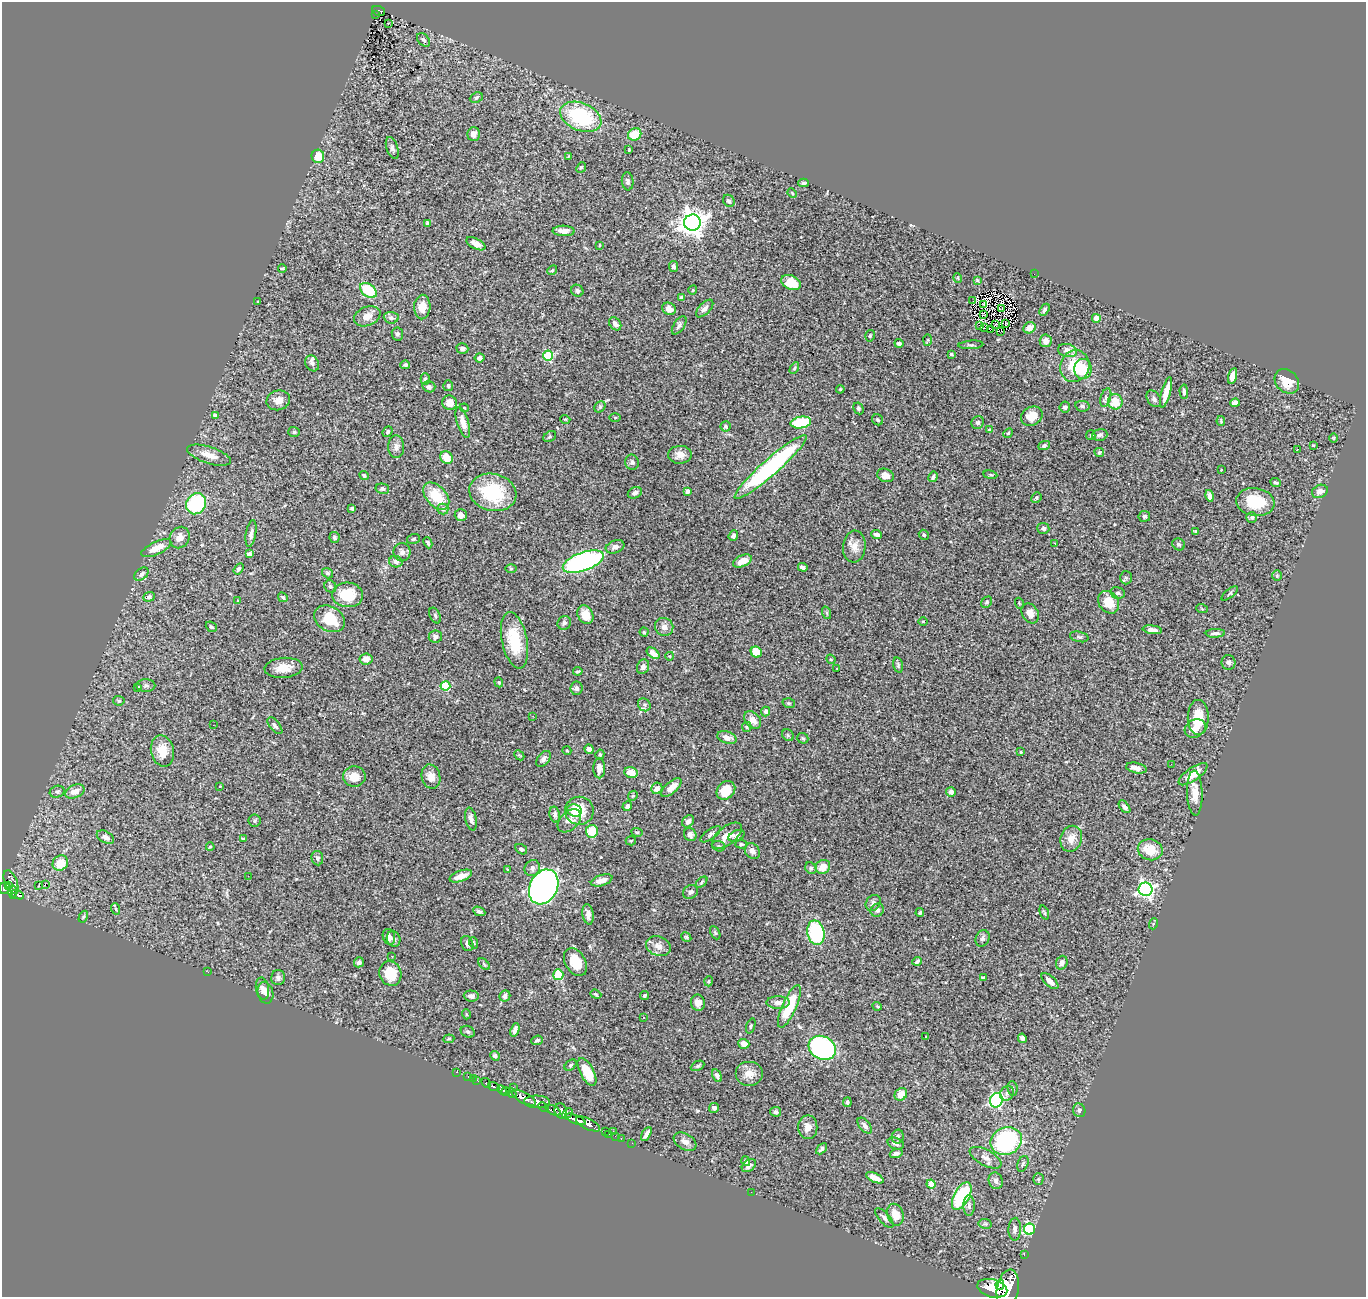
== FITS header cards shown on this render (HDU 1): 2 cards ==
NAXIS1  =                 1364
NAXIS2  =                 1295

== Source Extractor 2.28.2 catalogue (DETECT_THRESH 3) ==
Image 1364 x 1295 px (HDU 1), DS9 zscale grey, 1 PNG px = 1 image px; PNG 1368 x 1299 px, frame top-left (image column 1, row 1295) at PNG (2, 2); each listed source drawn as its Kron ellipse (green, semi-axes under 4 px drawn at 4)
Background 1.85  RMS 0.038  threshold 0.114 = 3 sigma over >= 5 px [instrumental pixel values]
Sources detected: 409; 1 with non-positive FLUX_AUTO (blend fragments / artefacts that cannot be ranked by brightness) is neither listed nor drawn; the other 408 listed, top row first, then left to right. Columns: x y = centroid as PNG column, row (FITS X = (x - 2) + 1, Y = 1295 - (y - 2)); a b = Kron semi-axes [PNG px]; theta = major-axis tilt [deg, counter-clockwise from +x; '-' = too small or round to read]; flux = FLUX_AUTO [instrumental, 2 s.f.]
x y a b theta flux
378 11 6 4 -20 120
375 15 3 2 - 21
388 23 3 2 - 6.5
424 40 8 5 -47 6
476 98 7 5 24 5.8
581 117 21 13 -22 210
474 134 7 6 - 15
635 134 7 6 - 65
392 148 11 5 -72 8
629 150 3 3 - 2
318 156 6 6 - 42
569 156 4 2 - 1.5
581 167 6 4 48 3.5
628 181 9 6 -84 7.9
804 183 5 3 - 4.4
792 193 5 3 - 2.6
729 201 6 5 - 5.7
427 223 4 3 - 4.6
692 223 8 8 - 2600
564 231 11 5 -2 18
476 244 10 5 -26 17
599 245 3 2 - 1.7
673 266 5 4 - 5.9
282 268 4 2 - 1.4
552 270 5 4 - 3.3
1034 274 2 2 - 0.91
958 278 5 3 - 2.1
977 280 4 4 - 3.1
791 283 10 7 -23 60
368 290 9 6 -38 93
693 290 4 3 - 1.8
577 291 6 5 - 6.3
681 298 4 4 - 7.6
973 301 3 2 - 3.3
258 302 3 2 - 2.2
983 304 3 2 - 1.8
422 307 12 8 87 35
705 308 11 5 46 11
1002 308 3 2 - 2.3
669 309 7 6 - 14
1045 310 7 4 58 4.8
983 314 3 2 - 1.5
367 316 14 9 23 22
391 318 7 6 - 7.8
1096 318 4 4 - 45
615 324 7 5 -52 12
1006 324 3 2 - 1.4
679 325 10 5 56 7.5
979 325 3 2 - 2.5
995 325 3 2 - 2
984 328 4 2 - 5.2
1029 328 6 5 - 27
990 329 3 2 - 0.73
1001 331 3 2 - 2.7
397 334 6 5 - 7
870 336 6 4 73 3.8
928 340 6 4 88 2.8
1046 341 6 6 - 16
899 343 4 4 - 6.3
971 345 12 2 4 4.1
462 349 6 5 - 7.7
1067 350 9 6 -12 18
951 354 3 3 - 3.6
548 356 5 5 - 200
480 358 5 4 - 11
312 363 8 6 -61 8.6
405 365 5 4 - 4.2
1075 366 16 14 72 78
794 368 6 4 59 3.5
1083 369 10 8 85 54
1232 376 8 4 75 21
425 379 5 4 - 5.6
1287 381 13 11 -45 42
448 386 5 5 - 3.9
429 387 6 5 - 9.4
840 389 4 3 - 2.4
1166 392 16 4 75 31
1184 392 7 4 -89 6.4
1106 397 9 5 73 6.2
1154 399 9 6 -56 8.1
278 400 12 10 15 22
1115 402 7 7 - 41
449 403 7 7 - 25
1235 403 5 4 - 11
1082 406 7 5 -11 5.8
600 407 6 5 - 4.1
1065 407 5 5 - 6.8
464 408 4 4 - 2.3
858 408 6 4 -62 5
215 416 4 4 - 9.6
1032 416 11 9 30 34
615 417 5 3 - 2.6
565 419 5 3 - 2.1
878 420 6 5 - 4.5
1221 421 5 3 - 2.8
463 422 16 6 -74 25
801 422 10 5 9 130
978 423 6 6 - 5.9
725 426 5 5 - 4.2
989 430 4 3 - 2.3
294 432 5 5 - 5
388 432 6 4 49 4.3
1008 433 5 4 - 3.1
1091 435 5 4 - 2.9
1100 435 8 5 15 8.5
550 437 7 5 35 4.1
1334 438 5 3 - 2.4
1313 445 3 2 - 2.1
1044 446 6 4 26 5.6
396 447 11 8 -89 12
1298 449 3 2 - 25
1099 452 5 4 - 4.2
209 455 23 8 -18 28
680 455 12 9 0 20
447 458 7 5 -45 35
632 462 8 7 - 6.9
770 467 47 8 41 430
1221 470 3 2 - 1.5
364 475 5 4 - 3.9
885 475 8 6 -23 12
990 475 7 3 -9 3.3
933 477 5 3 - 5.2
1275 482 5 3 - 4.8
382 489 7 5 -13 6.3
687 491 4 4 - 8.2
1320 491 8 6 26 13
493 492 24 18 -13 140
635 493 7 5 24 9.6
436 496 16 10 -47 69
1210 496 6 4 -76 11
1036 498 5 4 - 4.1
1255 502 19 14 -8 90
196 504 11 9 58 200
352 508 4 4 - 4
443 509 5 5 - 9.5
461 515 6 6 - 11
1144 516 6 5 - 6.9
1252 517 5 5 - 6
1043 528 6 5 - 5.9
1195 531 4 4 - 3
251 533 13 5 80 11
877 535 5 4 - 8.9
924 535 5 4 - 4.4
733 536 5 4 - 6.5
334 537 5 5 - 5.7
180 538 11 9 59 20
413 539 6 5 - 4.4
428 543 6 4 -66 4.2
1055 543 2 2 - 2
1179 544 6 6 - 5.4
615 547 9 6 19 10
854 547 16 11 86 23
156 548 16 6 25 36
402 552 9 8 - 10
249 554 4 4 - 24
742 561 10 5 25 33
396 562 7 5 -11 11
583 562 21 9 20 540
803 567 5 3 - 6.9
238 569 6 4 56 5.1
511 569 6 4 -1 2.8
328 573 6 5 - 4.5
141 574 8 5 41 9.8
1277 576 5 4 - 3.6
1126 578 6 6 - 5.4
330 586 6 5 - 5
1118 593 7 6 - 7.3
1230 593 10 4 40 4.2
347 595 15 12 -5 73
149 597 6 4 21 5.8
283 597 5 4 - 4.4
238 601 3 2 - 1.5
987 602 6 5 - 4.3
1109 602 12 9 -53 40
1019 603 5 3 - 2.5
1202 609 6 3 -19 2.4
827 613 6 4 -71 3.5
1030 613 10 8 -60 18
585 615 10 7 -61 29
435 616 8 5 -64 4.5
330 619 16 12 -29 73
923 621 5 3 - 2.1
564 623 7 6 - 6.9
211 627 6 4 -41 5.3
664 627 9 9 - 13
1152 630 9 4 -9 12
644 632 4 4 - 3
1215 633 9 3 3 7.5
435 637 7 6 - 9.6
1079 637 9 5 -13 5.6
514 640 29 12 -78 99
756 652 6 5 - 64
653 653 7 4 -38 20
670 656 4 3 - 1.8
366 659 6 5 - 22
831 659 5 4 - 3
1229 662 7 7 - 8.2
898 665 8 4 -77 5
643 667 7 6 - 8.6
283 668 19 10 5 37
837 668 3 2 - 4.5
578 671 5 3 - 3.7
499 682 5 4 - 3.1
146 685 9 6 1 7.1
445 686 5 4 - 140
138 687 4 4 - 3.2
576 688 6 6 - 8.1
119 701 6 5 - 3.6
789 703 6 4 -19 3.7
644 705 7 6 - 6.7
766 711 5 4 - 9.1
533 716 3 2 - 5.3
1198 717 17 10 90 59
753 720 10 7 -47 18
213 725 2 2 - 2.4
275 726 10 5 -51 6.5
747 727 5 4 - 3.3
1195 728 11 8 27 24
788 735 6 5 - 4.4
727 738 10 6 -18 18
803 738 5 5 - 4.4
589 749 5 4 - 10
162 751 16 11 -76 38
567 751 4 3 - 1.9
1021 752 4 4 - 3
519 755 6 4 -45 3.2
600 755 5 4 - 4.2
543 759 9 5 51 7.9
1171 764 3 2 - 4.4
599 768 10 6 90 18
1136 768 10 5 -12 17
631 772 7 5 -22 32
1193 774 17 6 35 45
354 777 11 10 - 34
431 777 12 9 -76 23
220 786 3 2 - 1.7
657 788 6 5 - 19
671 788 12 5 42 25
726 790 10 8 45 51
75 791 10 6 23 22
57 792 7 5 19 5.8
951 792 5 5 - 9.2
1195 793 22 7 -88 35
633 796 5 4 - 3.1
627 806 5 4 - 7.6
1124 807 7 4 -50 8
574 810 7 6 - 14
579 811 14 14 - 72
555 814 8 5 -80 6.7
471 819 11 5 -78 11
255 821 6 6 - 5
569 821 14 9 44 21
688 821 7 5 45 9.2
592 831 6 6 - 66
637 832 6 3 -8 2.7
711 834 12 5 36 6.9
690 835 7 6 - 8.6
727 836 18 9 39 32
736 836 8 5 24 7.1
105 837 9 5 -29 11
244 839 4 3 - 3.8
1071 839 13 10 70 25
631 841 5 4 - 3
741 844 6 4 -4 3.5
719 846 6 5 - 4.6
210 847 4 2 - 2
521 849 6 4 -33 6.4
1150 850 12 10 -14 53
752 851 9 7 -49 10
317 858 7 6 - 8.2
60 863 8 7 - 43
823 867 7 6 - 28
532 868 8 7 - 9.8
811 868 6 5 - 4.4
507 869 4 2 - 1.5
248 876 3 2 - 3
461 876 12 5 19 25
602 880 11 5 18 20
11 882 12 6 -68 700
702 882 7 3 43 3.2
9 885 3 3 - 300
39 885 2 2 - 580
45 885 3 2 - 29
544 887 18 13 62 1100
4 888 6 5 - 740
1145 889 7 6 - 670
13 892 7 4 89 390
691 892 8 6 29 8.3
17 895 7 3 -21 300
873 903 8 7 - 8.7
116 909 6 3 -71 3.6
877 910 7 6 - 6.9
479 911 6 4 -25 5.7
920 913 4 3 - 3.8
1044 913 7 3 -69 3.4
588 914 10 5 -80 13
83 917 6 4 59 2.9
1153 924 5 3 - 2.5
715 933 7 4 -62 4.1
816 933 12 8 -78 200
389 937 8 6 -73 14
686 937 5 4 - 3.5
982 938 8 6 65 7.6
393 939 8 6 -69 8.4
467 943 8 5 -68 10
474 943 6 3 -71 2.7
658 946 13 9 -20 20
392 956 3 3 - 4.5
917 961 5 4 - 5.5
359 962 5 5 - 6.7
575 962 15 10 -60 56
1062 963 7 5 70 9.4
484 964 7 4 -46 3.5
208 972 2 2 - 1.7
390 974 12 11 - 73
558 975 5 5 - 75
278 978 7 7 - 8.6
983 978 4 3 - 8.9
709 981 5 3 - 2.4
1050 981 10 5 -42 21
262 988 11 6 -79 13
265 993 11 7 -77 14
596 994 6 4 -21 3.2
471 996 7 5 -4 9.5
505 996 6 5 - 7.5
645 996 4 3 - 3.7
778 1002 11 6 0 14
698 1003 8 7 - 15
789 1006 23 7 66 95
877 1006 5 3 - 2.2
466 1014 5 3 - 2.2
643 1017 2 2 - 2
751 1026 8 3 71 3.4
515 1030 7 4 70 10
468 1032 7 5 -28 5.8
926 1037 3 3 - 3
1022 1038 4 4 - 9
449 1039 5 4 - 3.2
537 1040 6 4 22 5.7
744 1044 5 5 - 17
822 1048 14 11 -28 410
495 1056 5 4 - 5.8
570 1065 7 4 42 4.3
698 1066 7 4 26 4.9
457 1072 3 2 - 23
587 1072 15 7 -62 68
749 1074 14 12 0 26
468 1076 3 2 - 32
717 1076 7 4 -61 8.4
473 1079 3 2 - 42
477 1080 4 3 - 59
486 1083 5 3 - 440
494 1087 6 3 -20 330
513 1087 3 2 - 30
1012 1088 7 5 -85 5.1
502 1090 5 4 - 1200
506 1091 4 4 - 900
512 1093 5 4 - 1100
1007 1093 8 6 54 7
901 1094 7 5 50 29
524 1098 13 5 -27 4400
996 1100 7 6 - 390
537 1102 13 6 -1 2000
847 1102 5 4 - 6.3
543 1107 5 3 - 460
714 1108 5 5 - 8.9
553 1110 8 4 -25 1300
1079 1110 7 6 - 5.6
561 1111 7 6 - 970
776 1112 5 5 - 5.5
567 1113 6 4 45 400
575 1119 11 4 -22 2400
588 1124 13 5 -26 2200
865 1126 9 5 -50 9.5
808 1127 12 9 -90 20
613 1131 2 2 - 93
605 1132 4 2 - 42
609 1134 2 2 - 23
646 1134 7 3 62 10
615 1136 2 2 - 20
898 1137 7 6 - 5.3
621 1138 3 2 - 33
1006 1141 16 13 20 290
685 1142 12 8 -32 17
632 1143 2 2 - 16
896 1144 8 5 -19 11
822 1149 6 4 44 7.1
896 1153 6 4 19 10
986 1158 17 8 -28 17
746 1161 5 4 - 4.5
1023 1164 8 5 70 5.4
749 1166 8 5 38 8.9
875 1178 9 4 -24 17
1038 1179 5 5 - 3.9
996 1181 8 7 - 9.8
931 1184 4 4 - 57
751 1192 2 2 - 8.8
962 1196 15 7 62 180
969 1206 10 6 -90 9.1
895 1215 11 8 -72 35
884 1218 12 5 -49 8.9
985 1224 7 5 -10 3.7
1015 1229 11 6 88 9.2
1029 1229 5 5 - 270
1024 1254 3 2 - 29
1000 1285 5 4 - 1400
992 1288 15 9 -15 6600
1008 1288 19 11 80 8500
At the frame edge (FLAGS 8, measured only in part): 1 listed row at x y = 1008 1288
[1 non-positive-flux detection neither listed nor drawn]